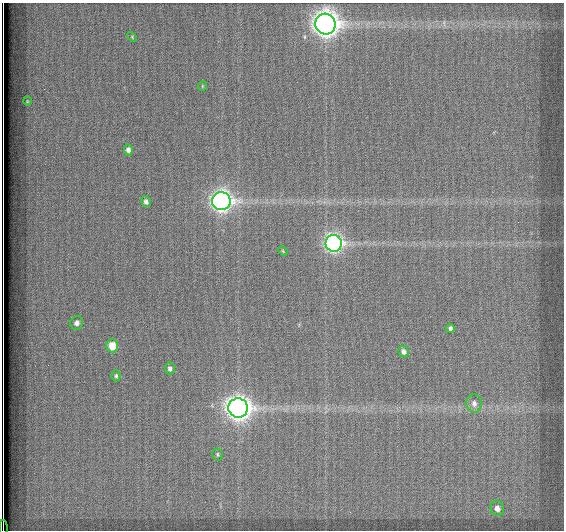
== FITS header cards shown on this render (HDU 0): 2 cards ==
NAXIS1  =                  562          / # of pixels in <axis direction>
NAXIS2  =                  528          / # of pixels in <axis direction>

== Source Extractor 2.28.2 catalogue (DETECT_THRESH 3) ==
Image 562 x 528 px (HDU 0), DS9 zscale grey, 1 PNG px = 1 image px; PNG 566 x 532 px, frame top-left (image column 1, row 528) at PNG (2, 3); each listed source drawn as its Kron ellipse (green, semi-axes under 4 px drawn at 4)
Background 1800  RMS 5.3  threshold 15.8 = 3 sigma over >= 5 px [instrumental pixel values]
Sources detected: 20; all 20 listed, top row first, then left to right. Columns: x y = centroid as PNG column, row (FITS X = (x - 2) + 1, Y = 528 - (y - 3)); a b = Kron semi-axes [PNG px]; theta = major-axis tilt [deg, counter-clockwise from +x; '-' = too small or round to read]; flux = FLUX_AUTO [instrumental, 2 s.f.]
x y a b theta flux
325 24 10 10 - 330000
132 37 6 3 -47 350
202 86 5 3 - 280
27 101 4 3 - 260
128 150 5 4 - 1500
221 201 9 9 - 190000
146 202 6 5 - 1200
334 243 8 8 - 110000
283 251 5 3 - 320
77 323 7 6 - 1700
450 328 4 4 - 1000
112 346 6 6 - 6200
404 352 6 5 - 1600
170 368 6 5 - 1200
116 376 5 4 - 690
474 403 9 7 -86 2100
238 408 9 9 - 320000
217 454 6 5 - 570
497 508 8 6 -75 2200
3 528 8 2 -89 1900
At the frame edge (FLAGS 8, measured only in part): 1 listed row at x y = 3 528